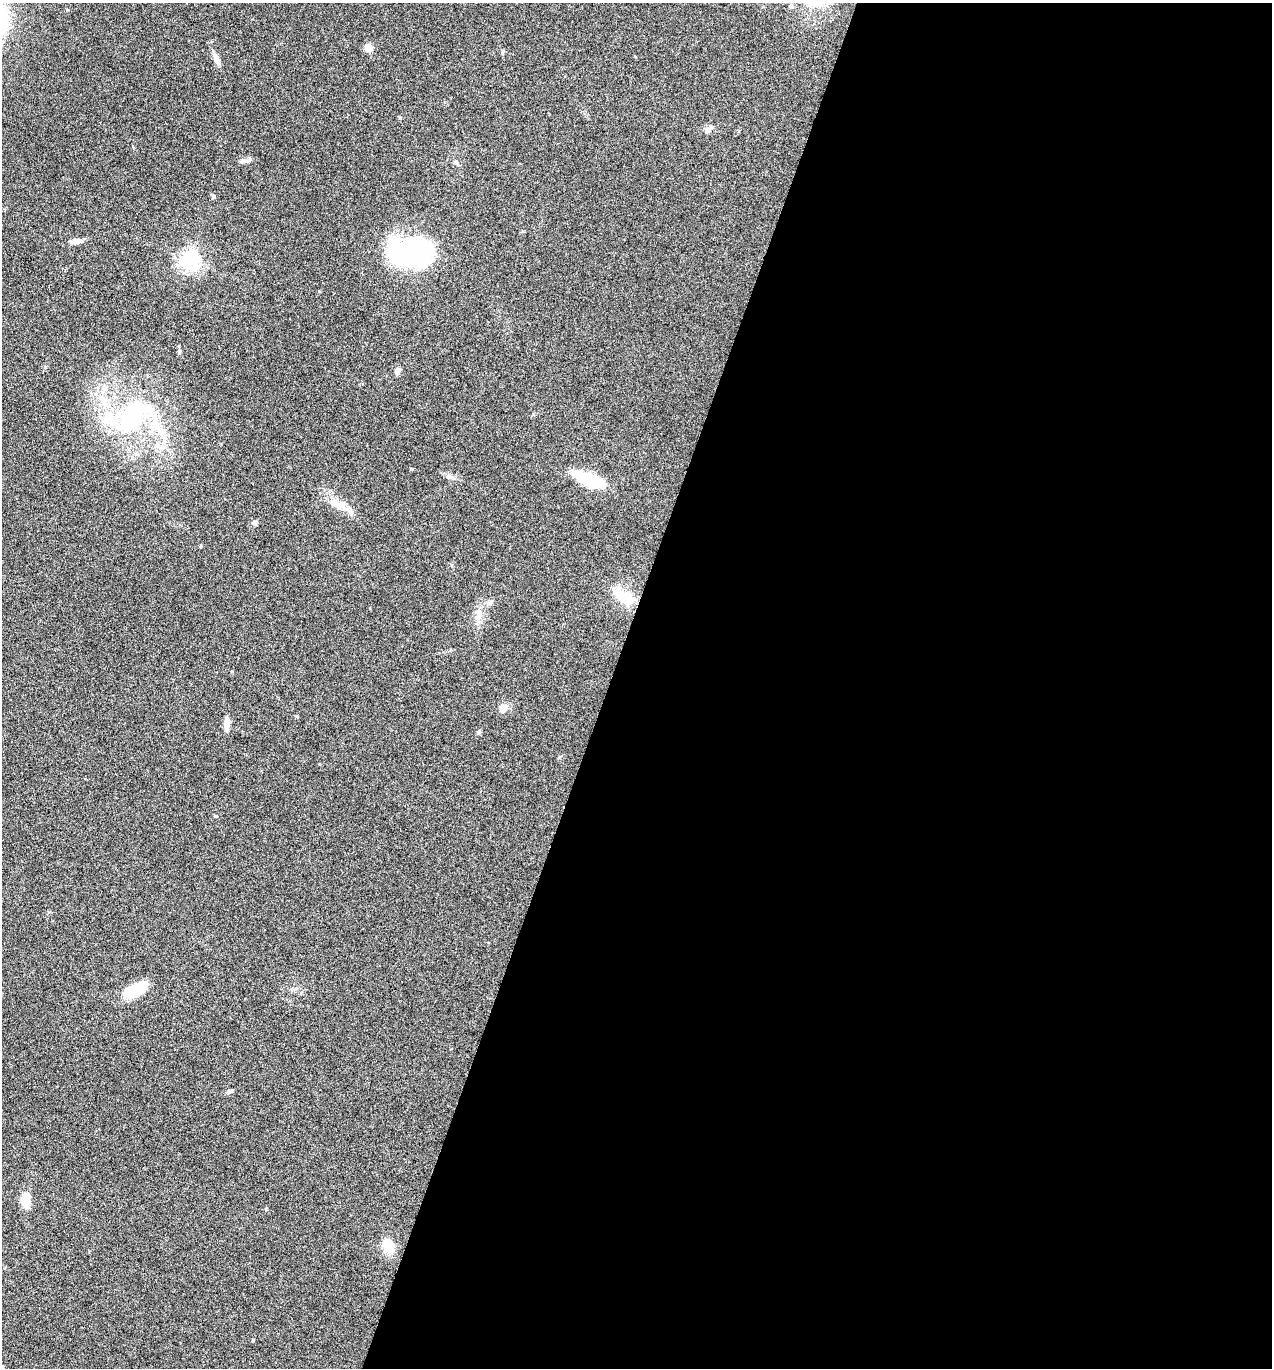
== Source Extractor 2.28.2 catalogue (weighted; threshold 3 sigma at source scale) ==
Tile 12 of 4 x 4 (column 4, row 3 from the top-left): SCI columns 4080-5349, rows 1370-2735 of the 5488 x 5474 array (HDU 1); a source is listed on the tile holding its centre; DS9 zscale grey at full resolution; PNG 1274 x 1370 px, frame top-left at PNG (2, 3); no overlay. Shown black and unused: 52% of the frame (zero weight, under 5 of 9 exposures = <1% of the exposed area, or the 3 px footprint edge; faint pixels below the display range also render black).
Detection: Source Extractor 2.28.2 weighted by HDU 2 'WHT'; one run over the whole footprint, this tile lists its part. Background 0.171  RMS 0.0059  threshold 0.024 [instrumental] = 3 sigma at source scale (4.09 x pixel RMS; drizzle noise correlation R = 1.36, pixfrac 0.8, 0.05/0.05 arcsec/px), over >= 5 px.
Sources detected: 32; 1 inside a brighter object's white glare — not listed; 4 inside a brighter listed object's ellipse — not listed separately; the other 27 listed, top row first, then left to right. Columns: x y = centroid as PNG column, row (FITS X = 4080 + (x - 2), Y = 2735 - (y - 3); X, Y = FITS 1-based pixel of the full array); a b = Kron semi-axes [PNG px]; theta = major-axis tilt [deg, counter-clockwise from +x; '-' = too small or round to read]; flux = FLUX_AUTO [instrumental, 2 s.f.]
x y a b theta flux
368 48 9 8 - 3.9
216 59 17 6 -66 3.7
400 117 5 3 - 0.53
709 129 14 6 49 2
245 161 10 6 1 1.9
78 241 12 7 5 3.2
410 251 46 28 14 83
190 260 7 7 - 280
179 351 5 5 - 0.81
397 371 9 6 59 2
134 415 59 36 37 72
450 476 11 5 -25 2
590 480 30 12 -20 27
338 506 15 11 -29 5.7
201 546 5 3 - 0.44
623 597 33 15 -35 13
489 603 8 5 31 1.4
478 617 11 7 11 2.9
502 708 12 9 85 3.3
227 723 17 6 -90 4.2
479 732 7 4 45 0.76
216 816 5 3 - 0.5
134 990 25 10 25 21
230 1091 10 4 25 1.2
25 1200 15 10 -86 9.2
388 1246 12 10 -66 12
253 1340 4 3 - 0.45
Unlisted compact peaks at least as high as the median listed source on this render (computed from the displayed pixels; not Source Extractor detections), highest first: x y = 411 469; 266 1209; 254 523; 213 196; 559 757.